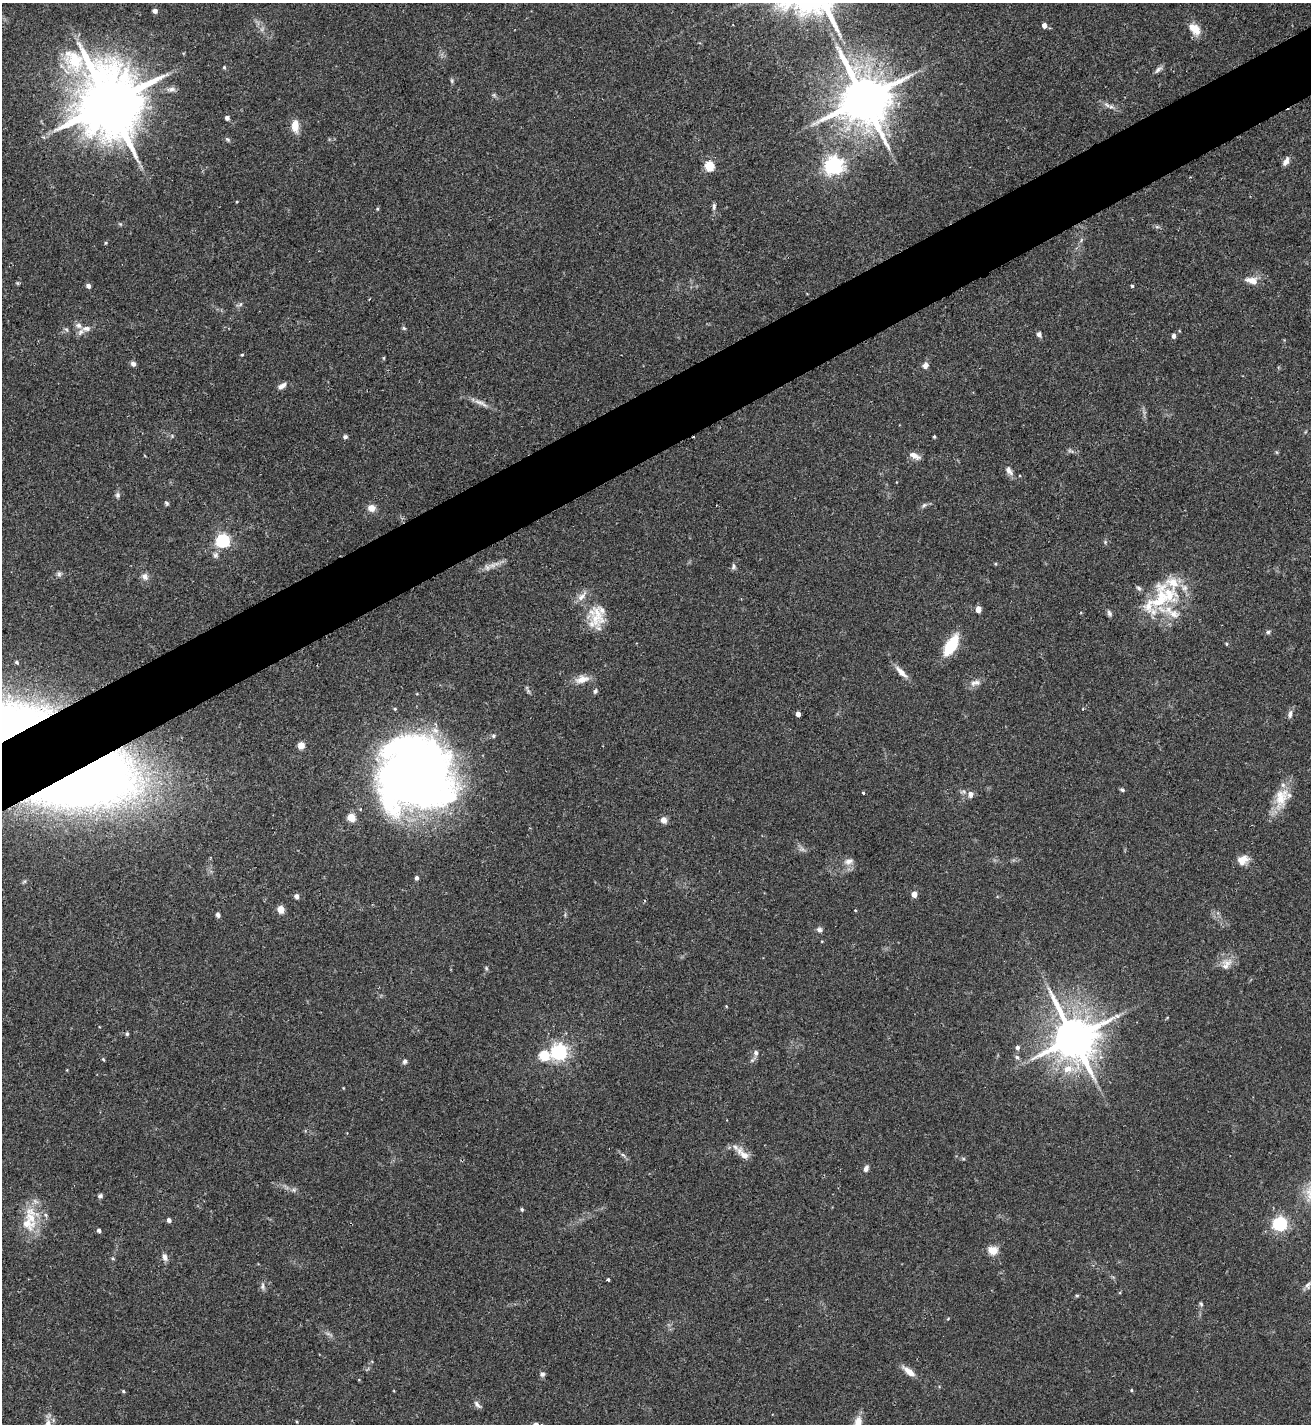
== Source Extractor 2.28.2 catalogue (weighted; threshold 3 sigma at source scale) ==
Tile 10 of 4 x 4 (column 2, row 3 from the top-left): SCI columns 1469-2777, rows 1429-2850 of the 5688 x 5698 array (HDU 1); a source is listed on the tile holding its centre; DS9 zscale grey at full resolution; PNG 1313 x 1426 px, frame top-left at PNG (2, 3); no overlay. Shown black and unused: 5% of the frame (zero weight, under 2 of 3 exposures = <1% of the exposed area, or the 3 px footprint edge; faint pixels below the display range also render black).
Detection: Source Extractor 2.28.2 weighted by HDU 2 'WHT'; one run over the whole footprint, this tile lists its part. Background 0.0713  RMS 0.0061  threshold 0.0274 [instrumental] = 3 sigma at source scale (4.5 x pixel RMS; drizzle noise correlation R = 1.50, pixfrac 1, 0.05/0.05 arcsec/px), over >= 5 px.
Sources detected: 143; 1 too faint to see at this stretch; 1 cosmic-ray / hot-pixel residue — not listed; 12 inside a brighter listed object's ellipse — not listed separately; the other 129 listed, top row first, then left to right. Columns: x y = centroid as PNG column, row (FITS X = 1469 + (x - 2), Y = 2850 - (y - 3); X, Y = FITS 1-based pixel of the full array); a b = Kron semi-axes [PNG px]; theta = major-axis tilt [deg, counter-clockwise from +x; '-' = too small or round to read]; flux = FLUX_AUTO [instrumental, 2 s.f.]
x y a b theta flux
155 11 4 4 - 2.6
1044 25 5 4 - 3.7
1193 28 16 11 -26 6.4
224 67 5 4 - 0.73
1158 70 12 5 38 1.9
452 81 6 4 85 0.95
171 89 12 7 14 2.7
864 99 15 13 -60 3300
109 103 22 16 -65 6300
1107 105 11 5 -38 2.3
227 118 4 4 - 2.3
814 123 7 4 19 1.6
295 126 16 9 90 6.6
43 137 5 5 - 1.1
228 139 7 5 -35 1
1286 161 11 6 61 3
709 166 5 5 - 35
834 166 6 6 - 300
714 206 10 5 89 1.6
377 209 4 3 - 0.71
120 224 5 4 - 0.72
105 243 5 3 - 0.64
1252 280 14 8 -12 6
17 283 6 4 -71 0.64
88 286 5 4 - 2.4
1132 286 4 3 - 0.89
369 299 3 2 - 0.6
240 304 7 5 59 1.2
86 328 11 7 0 3
404 328 6 5 - 0.9
66 329 6 4 -19 0.92
1039 334 6 5 - 2.1
1174 336 5 4 - 2.4
242 355 4 3 - 0.7
384 358 5 3 - 0.61
133 364 6 5 - 2.3
925 365 9 7 43 2.6
282 386 11 6 35 2.9
481 403 23 6 -26 4.2
345 437 5 4 - 1.5
934 437 3 3 - 0.8
1276 452 6 4 -70 0.67
915 456 16 7 -26 3.9
1009 471 13 7 -57 3.2
117 495 8 6 -89 1.6
167 503 6 4 -53 0.98
924 505 7 5 23 1.4
371 508 8 7 - 4.9
223 540 6 6 - 130
1105 542 5 4 - 0.85
215 555 8 7 - 1.9
492 565 14 6 24 4
733 566 8 6 80 1.5
59 574 8 5 89 1.5
145 576 9 8 - 2.9
582 596 18 7 47 4.2
1160 599 55 27 69 38
978 609 5 4 - 7.5
1109 613 9 5 -67 1.5
597 617 30 20 87 16
1268 632 5 5 - 1.1
1226 644 5 3 - 0.6
951 645 21 9 59 26
17 662 4 3 - 0.8
901 672 21 7 -45 5
582 679 19 10 17 6.2
975 683 15 8 7 3.5
595 691 7 5 72 1.2
1083 709 4 2 - 0.45
798 714 4 4 - 3.8
1290 714 12 5 83 2.1
493 736 6 5 - 1.1
301 745 8 7 - 3.4
415 775 69 67 -47 530
90 782 102 46 14 480
1122 790 6 4 -25 1.1
863 793 3 3 - 1.1
970 794 9 7 -88 2.8
1281 797 31 17 73 15
351 817 5 5 - 20
664 820 6 5 - 5
1243 860 12 9 25 7
849 861 14 8 22 3.5
416 878 5 4 - 1.5
914 894 4 4 - 6.9
296 896 5 4 - 2.5
281 909 5 5 - 14
855 910 4 3 - 0.43
218 915 5 4 - 1.6
819 930 7 6 - 1.8
1226 964 18 12 54 6.1
486 968 6 4 -49 0.8
726 1006 4 3 - 0.49
1117 1016 8 6 -4 1.9
127 1034 5 4 - 0.99
1074 1038 13 11 -64 2600
1017 1047 5 5 - 2.1
559 1052 6 6 - 220
756 1053 8 6 -89 2.1
544 1055 6 5 - 31
1017 1057 6 5 - 1.3
103 1059 5 4 - 0.62
405 1061 6 5 - 1.6
1068 1069 14 11 12 9.3
744 1155 14 9 -37 5.1
866 1168 7 5 65 2.3
100 1196 6 5 - 1.4
522 1209 4 4 - 0.93
31 1218 25 14 -59 15
169 1220 4 4 - 2.3
1280 1224 6 6 - 140
99 1230 4 4 - 1.7
992 1250 13 10 -7 5.9
165 1257 10 6 -72 2.6
113 1259 6 3 -20 0.66
608 1280 3 3 - 1.1
1308 1285 11 7 62 2.3
263 1286 10 6 90 1.8
1077 1295 5 3 - 0.74
1201 1304 6 5 - 1
948 1319 4 3 - 0.72
328 1334 7 4 -19 1.3
909 1371 18 7 -38 5.7
542 1374 7 6 - 1.6
1131 1390 4 3 - 0.73
123 1391 4 4 - 0.78
477 1404 12 5 -46 1.8
858 1422 14 8 85 7.4
48 1423 11 7 83 3.5
Overlapping masked pixels (flux is a lower limit): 1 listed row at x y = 90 782
Isophote crosses this tile's border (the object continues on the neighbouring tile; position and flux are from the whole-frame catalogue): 3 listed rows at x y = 90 782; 858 1422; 48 1423